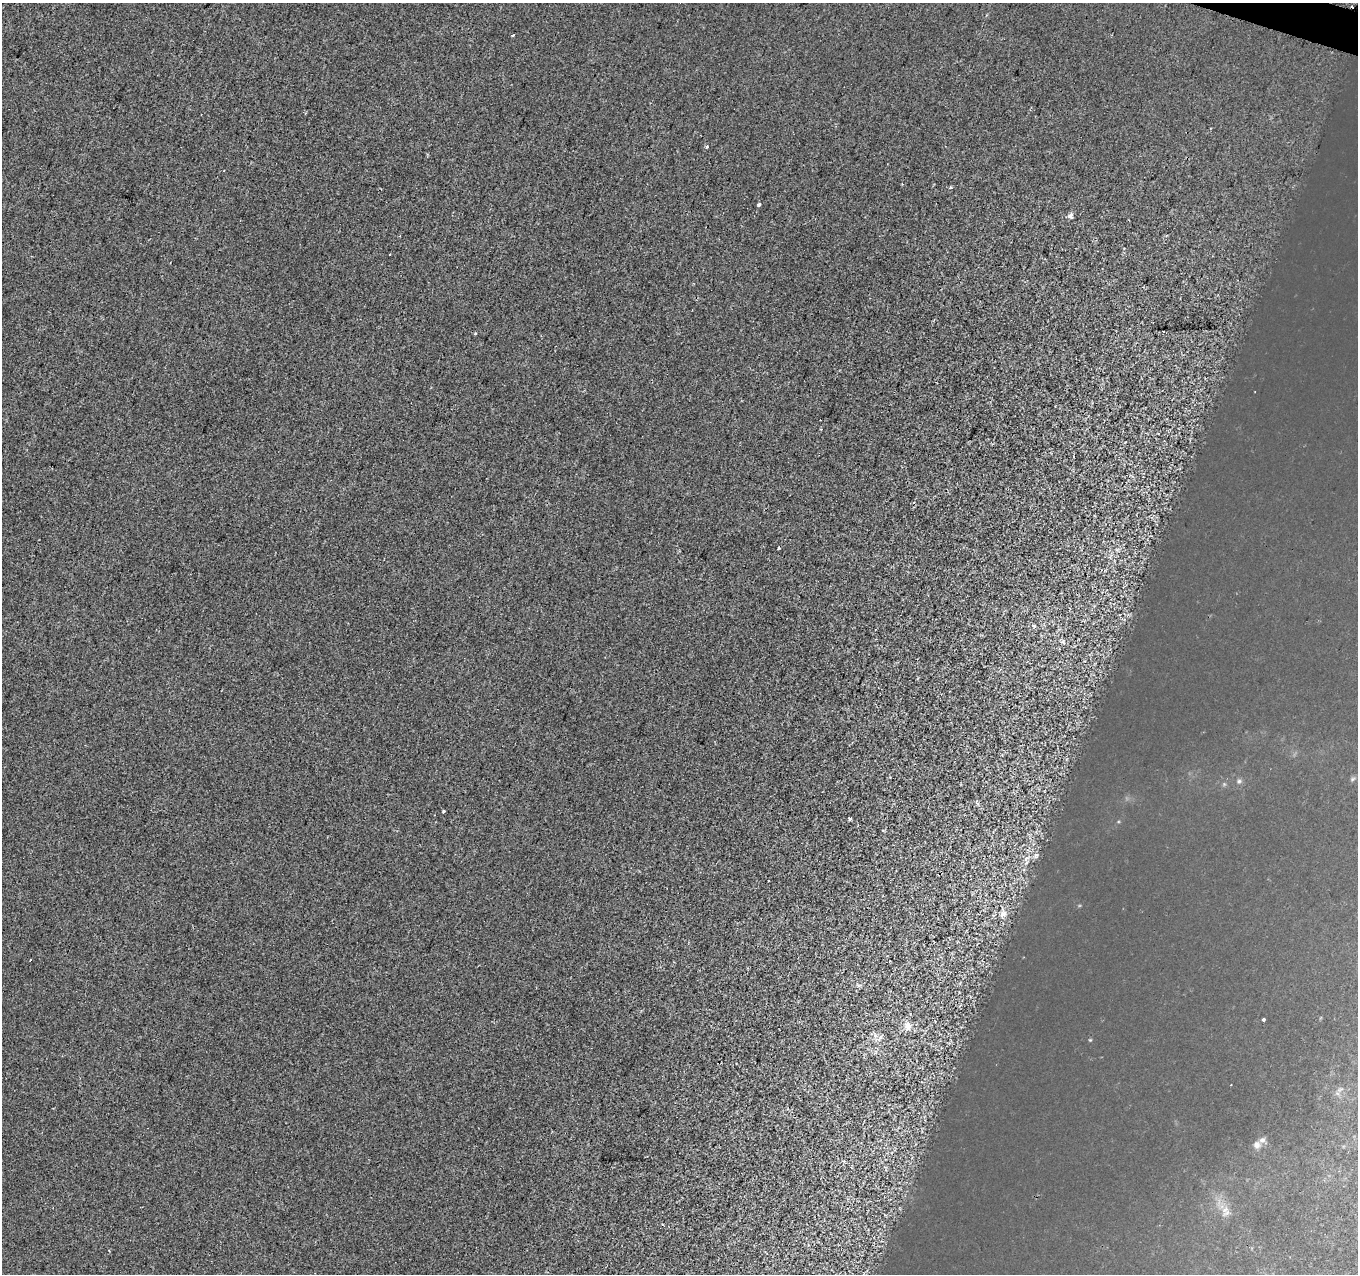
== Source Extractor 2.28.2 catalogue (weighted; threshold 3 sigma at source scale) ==
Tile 10 of 4 x 4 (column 2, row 3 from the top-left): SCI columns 1370-2725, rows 1555-2826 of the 5442 x 5593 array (HDU 1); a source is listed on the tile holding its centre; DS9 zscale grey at full resolution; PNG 1360 x 1276 px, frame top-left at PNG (2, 3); no overlay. Shown black and unused: <1% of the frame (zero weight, under 2 of 3 exposures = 1% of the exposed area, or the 3 px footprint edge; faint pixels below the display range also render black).
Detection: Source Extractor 2.28.2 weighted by HDU 2 'WHT'; one run over the whole footprint, this tile lists its part. Background 8.55e-04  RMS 0.0049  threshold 0.0223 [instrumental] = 3 sigma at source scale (4.5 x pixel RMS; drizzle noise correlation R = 1.50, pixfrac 1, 0.0396/0.0396 arcsec/px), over >= 5 px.
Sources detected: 22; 4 cosmic-ray / hot-pixel residue — not listed; the other 18 listed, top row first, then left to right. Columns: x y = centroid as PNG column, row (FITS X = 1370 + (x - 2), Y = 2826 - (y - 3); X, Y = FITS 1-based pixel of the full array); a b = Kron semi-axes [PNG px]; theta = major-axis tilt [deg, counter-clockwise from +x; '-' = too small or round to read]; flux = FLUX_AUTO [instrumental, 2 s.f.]
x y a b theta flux
513 35 3 2 - 0.78
707 146 3 3 - 1.9
951 187 5 3 - 0.54
759 205 4 3 - 1.4
1070 216 7 7 - 1.4
1166 236 4 3 - 0.49
390 254 2 2 - 0.59
1163 331 3 3 - 1.4
475 334 3 3 - 0.48
778 548 3 3 - 2.7
1239 781 6 4 43 0.68
443 811 3 3 - 1
850 819 3 3 - 1.2
1003 914 9 7 30 2.3
1264 1019 3 3 - 2.4
908 1026 11 10 - 3.3
1262 1140 7 6 - 1.3
1257 1145 8 7 - 1.5